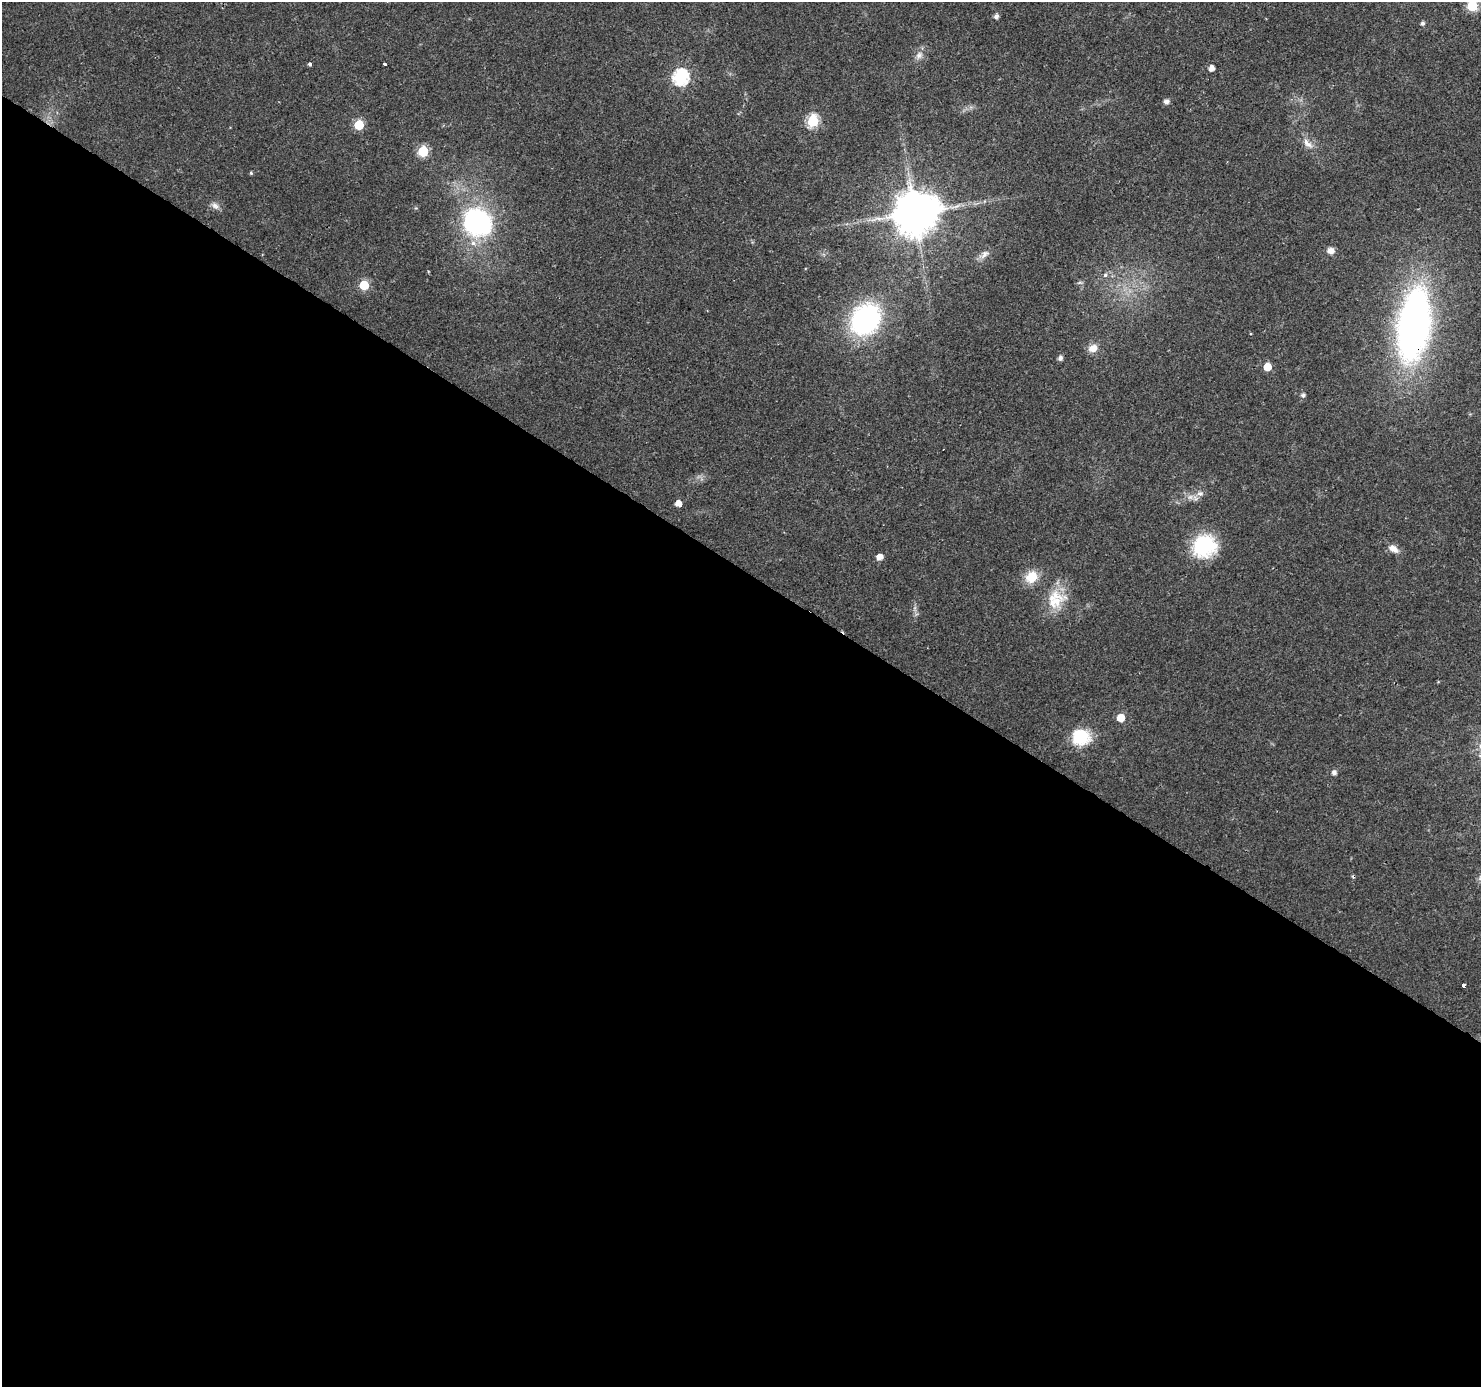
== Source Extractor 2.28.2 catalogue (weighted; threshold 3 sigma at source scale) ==
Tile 14 of 4 x 4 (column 2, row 4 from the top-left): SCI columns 1479-2957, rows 186-1570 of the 5920 x 5979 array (HDU 1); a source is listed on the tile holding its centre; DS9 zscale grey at full resolution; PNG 1483 x 1389 px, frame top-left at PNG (2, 2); no overlay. Shown black and unused: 59% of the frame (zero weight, under 2 of 3 exposures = <1% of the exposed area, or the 3 px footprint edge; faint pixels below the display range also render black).
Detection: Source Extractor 2.28.2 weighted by HDU 2 'WHT'; one run over the whole footprint, this tile lists its part. Background 0.0207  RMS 0.0028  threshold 0.0126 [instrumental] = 3 sigma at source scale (4.5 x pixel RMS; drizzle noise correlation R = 1.50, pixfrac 1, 0.0396/0.0396 arcsec/px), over >= 5 px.
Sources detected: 42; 1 inside a brighter object's white glare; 1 cosmic-ray / hot-pixel residue — not listed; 1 inside a brighter listed object's ellipse — not listed separately; the other 39 listed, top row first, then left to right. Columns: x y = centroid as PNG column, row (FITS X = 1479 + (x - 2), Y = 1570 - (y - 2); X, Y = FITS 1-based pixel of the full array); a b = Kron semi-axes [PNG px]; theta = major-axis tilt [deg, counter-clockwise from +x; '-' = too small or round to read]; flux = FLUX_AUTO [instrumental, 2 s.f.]
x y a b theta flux
1472 6 6 6 - 22
996 16 5 5 - 1.2
1422 23 5 4 - 0.78
919 55 12 7 51 1.6
310 64 4 4 - 0.64
385 64 3 3 - 0.88
1211 68 5 4 - 2.1
680 77 7 7 - 61
1166 101 7 6 - 0.98
813 121 6 6 - 28
359 125 6 5 - 14
1308 144 19 8 -45 2.4
423 151 6 6 - 20
251 173 4 4 - 0.4
215 206 13 8 -36 1.4
915 213 12 11 - 1100
478 222 26 22 -39 55
1331 251 8 7 - 1.8
984 254 16 8 37 1.7
1105 275 7 6 - 0.75
1080 283 8 4 9 0.5
364 285 6 5 - 14
865 319 26 21 56 53
1414 325 45 19 82 200
1093 348 11 9 17 2.7
1060 358 5 5 - 1.2
1267 367 5 5 - 5.8
1303 395 6 6 - 0.75
1195 498 11 7 -57 1.4
678 503 5 5 - 2.7
1204 546 27 25 30 18
1393 549 14 8 -31 2.3
879 557 5 5 - 2.7
1032 577 14 12 38 6
1056 599 29 25 54 9.6
1121 718 5 5 - 5.6
1081 737 21 19 -7 11
1334 773 5 5 - 1.2
1464 985 4 3 - 1
Overlapping masked pixels (flux is a lower limit): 1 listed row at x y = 1414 325
Isophote crosses this tile's border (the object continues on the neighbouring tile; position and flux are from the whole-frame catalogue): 1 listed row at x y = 1472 6